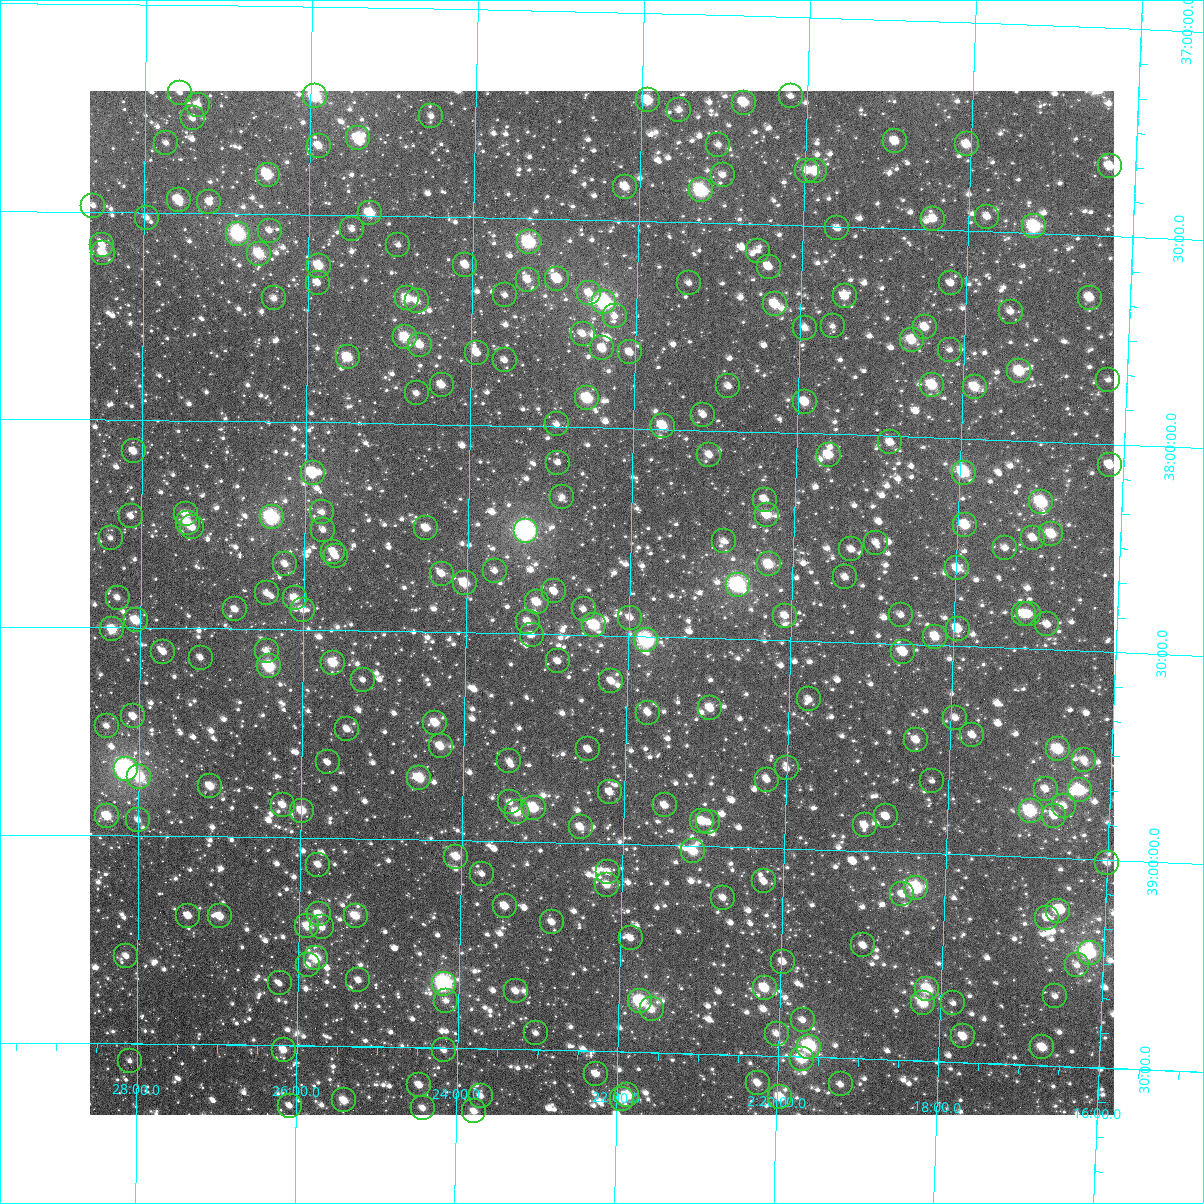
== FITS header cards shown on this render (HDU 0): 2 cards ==
NAXIS1  =                 1024
NAXIS2  =                 1024

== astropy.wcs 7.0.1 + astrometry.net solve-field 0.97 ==
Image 1024 x 1024 px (HDU 0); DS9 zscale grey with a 90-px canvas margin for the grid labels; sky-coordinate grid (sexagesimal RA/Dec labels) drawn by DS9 from the SOLVED WCS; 259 Tycho-2 reference stars matched to detected sources circled (green)
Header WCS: RA---TAN-SIP/DEC--TAN-SIP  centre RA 02:22:20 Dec +38:25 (35.58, +38.42 deg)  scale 8.66 arcsec/px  FOV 147.8' x 147.9'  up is +179 deg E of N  parity flipped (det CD > 0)
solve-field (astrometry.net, Tycho-2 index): VERIFIED the header's WCS against the Tycho-2 star catalogue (verified at 6 index scales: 11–259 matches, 0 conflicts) and refined it, rather than solving blind
Solved WCS: RA---TAN-SIP/DEC--TAN-SIP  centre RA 02:22:20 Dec +38:25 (35.58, +38.42 deg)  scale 8.66 arcsec/px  FOV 147.8' x 147.9'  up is +179 deg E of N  parity flipped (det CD > 0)
The solver's refit moves the header's centre by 0.44 arcsec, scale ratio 1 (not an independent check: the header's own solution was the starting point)
Tycho-2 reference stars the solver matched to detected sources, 259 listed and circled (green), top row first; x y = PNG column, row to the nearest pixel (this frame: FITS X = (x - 90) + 1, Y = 1024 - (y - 91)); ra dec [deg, ICRS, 3 dp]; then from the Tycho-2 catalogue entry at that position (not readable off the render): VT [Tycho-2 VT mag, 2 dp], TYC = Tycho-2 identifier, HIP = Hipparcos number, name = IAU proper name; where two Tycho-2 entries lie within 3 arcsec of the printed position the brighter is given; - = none
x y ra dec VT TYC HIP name
180 93 36.894 +37.212 11.58 2335-1131-1 - -
315 96 36.486 +37.216 8.75 2335-903-1 - -
791 96 35.050 +37.190 11.68 2322-340-1 - -
648 100 35.481 +37.210 9.58 2322-1004-1 - -
744 103 35.191 +37.209 9.81 2322-948-1 - -
198 105 36.839 +37.241 10.95 2335-255-1 - -
679 110 35.386 +37.231 11.21 2322-1762-1 - -
431 116 36.133 +37.260 11.49 2335-1748-1 - -
193 118 36.855 +37.273 11.55 2335-129-1 - -
358 138 36.353 +37.316 9.20 2335-565-1 - -
895 141 34.730 +37.291 10.54 2322-904-1 - -
166 143 36.934 +37.333 11.47 2335-1783-1 - -
967 144 34.512 +37.292 10.61 2322-542-1 - -
718 145 35.264 +37.312 11.60 2322-1048-1 - -
319 146 36.473 +37.335 10.41 2335-1551-1 - -
1110 166 34.079 +37.333 10.41 2322-241-1 - -
807 171 34.994 +37.369 11.14 2322-954-1 - -
815 171 34.969 +37.370 9.91 2322-896-1 - -
268 175 36.626 +37.406 9.28 2335-237-1 - -
723 175 35.249 +37.385 11.48 2322-898-1 - -
625 187 35.543 +37.419 10.26 2322-1440-1 - -
701 190 35.312 +37.423 9.22 2322-388-1 10966 -
179 200 36.895 +37.469 9.55 2335-595-1 - -
209 202 36.801 +37.475 11.14 2335-839-1 - -
93 206 37.154 +37.485 11.38 2335-305-1 - -
370 213 36.314 +37.495 9.49 2335-1607-1 - -
987 217 34.443 +37.465 11.30 2322-624-1 - -
147 218 36.991 +37.513 11.58 2831-784-1 - -
933 219 34.606 +37.474 10.55 2322-1038-1 - -
1034 226 34.300 +37.483 9.23 2322-2168-1 10661 -
837 228 34.896 +37.505 11.12 2830-2481-1 - -
352 229 36.367 +37.534 11.47 2831-524-1 - -
270 231 36.618 +37.541 11.61 2831-1356-1 - -
238 234 36.713 +37.550 8.18 2831-594-1 11397 -
529 242 35.830 +37.558 8.53 2831-2210-1 - -
102 245 37.125 +37.579 10.84 2831-1992-1 - -
398 245 36.227 +37.570 11.49 2831-1640-1 - -
758 251 35.135 +37.564 11.47 2831-1232-1 - -
103 253 37.123 +37.598 10.00 2831-1808-1 - -
259 254 36.649 +37.597 9.41 2831-408-1 - -
465 265 36.022 +37.616 10.60 2831-1336-1 - -
319 266 36.467 +37.623 9.64 2831-1962-1 - -
769 267 35.101 +37.602 10.77 2831-1898-1 - -
557 279 35.742 +37.644 10.06 2831-1732-1 - -
528 280 35.831 +37.648 10.72 2831-688-1 - -
318 283 36.470 +37.664 11.55 2831-182-1 - -
689 283 35.341 +37.647 11.55 2831-1714-1 - -
951 283 34.547 +37.628 11.21 2830-2171-1 - -
589 293 35.645 +37.677 11.25 2831-276-1 - -
505 295 35.900 +37.686 11.71 2831-450-1 - -
845 296 34.867 +37.668 10.79 2830-2464-1 - -
274 298 36.602 +37.704 11.00 2831-1320-1 - -
407 298 36.198 +37.698 9.74 2831-1886-1 - -
1090 298 34.122 +37.650 10.16 2830-1295-1 - -
417 301 36.167 +37.705 11.22 2831-1008-1 - -
604 302 35.598 +37.699 8.10 2831-1050-1 11063 -
775 304 35.078 +37.692 9.82 2831-1762-1 - -
1011 312 34.361 +37.691 11.28 2830-2429-1 - -
615 316 35.565 +37.731 11.48 2831-84-1 - -
833 326 34.901 +37.740 12.53 2830-2427-1 - -
925 327 34.620 +37.736 10.60 2830-2234-1 - -
805 328 34.986 +37.746 11.12 2830-2082-1 - -
583 334 35.661 +37.775 11.15 2831-1648-1 - -
405 337 36.201 +37.791 9.69 2831-606-1 - -
912 340 34.659 +37.767 10.02 2830-2359-1 - -
420 345 36.156 +37.810 10.13 2831-832-1 - -
602 348 35.600 +37.810 10.39 2831-1642-1 - -
950 350 34.542 +37.788 12.05 2830-2274-1 - -
630 352 35.516 +37.817 10.98 2831-714-1 - -
477 353 35.983 +37.826 10.40 2831-1684-1 - -
348 357 36.375 +37.843 9.57 2831-1298-1 - -
505 360 35.897 +37.843 11.66 2831-1536-1 - -
1019 371 34.328 +37.833 9.41 2830-1978-1 - -
1108 380 34.057 +37.846 12.06 2830-1176-1 - -
442 385 36.088 +37.906 10.39 2831-1142-1 - -
932 385 34.592 +37.874 9.70 2830-2026-1 - -
728 386 35.213 +37.892 11.16 2831-1622-1 - -
975 387 34.463 +37.876 10.03 2830-1988-1 - -
417 393 36.163 +37.927 11.42 2831-2122-1 - -
587 398 35.643 +37.930 9.07 2831-2088-1 - -
805 402 34.978 +37.925 10.16 2830-2495-1 - -
703 415 35.287 +37.963 11.09 2831-2010-1 - -
557 424 35.734 +37.995 11.47 2831-956-1 - -
663 426 35.410 +37.992 9.71 2831-1126-1 - -
890 442 34.714 +38.015 10.86 2830-1648-1 - -
134 451 37.025 +38.075 10.68 2831-1072-1 - -
709 455 35.265 +38.059 10.83 2831-370-1 - -
829 455 34.900 +38.051 10.30 2830-1992-1 - -
558 463 35.728 +38.086 11.74 2831-640-1 - -
1110 465 34.041 +38.050 10.44 2830-268-1 - -
313 473 36.476 +38.123 10.69 2831-1262-1 - -
964 473 34.485 +38.082 9.17 2830-1962-1 10711 -
562 497 35.712 +38.169 11.55 2831-2032-1 - -
765 500 35.092 +38.163 10.97 2831-100-1 - -
1041 502 34.246 +38.146 8.89 2830-2437-1 10643 -
322 512 36.446 +38.216 11.55 2831-330-1 - -
186 514 36.864 +38.225 10.62 2831-580-1 - -
767 515 35.084 +38.199 10.11 2831-786-1 - -
131 516 37.031 +38.232 11.41 2831-72-1 - -
272 517 36.601 +38.231 8.09 2831-384-1 11366 -
188 523 36.857 +38.246 9.91 2831-176-1 - -
965 525 34.477 +38.208 9.70 2830-1486-1 - -
192 527 36.843 +38.257 11.32 2831-38-1 - -
426 528 36.127 +38.250 10.40 2831-144-1 - -
323 530 36.442 +38.259 11.76 2831-298-1 - -
526 531 35.822 +38.253 7.11 2831-332-1 11135 -
1051 534 34.212 +38.222 9.85 2830-2439-1 - -
111 538 37.093 +38.284 11.55 2831-4-1 - -
1033 538 34.268 +38.233 10.82 2830-1642-1 - -
724 541 35.214 +38.265 11.51 2831-1228-1 - -
876 543 34.747 +38.258 11.29 2830-1476-1 - -
1005 548 34.352 +38.260 11.26 2830-2217-1 - -
851 549 34.823 +38.276 11.45 2830-1876-1 - -
333 552 36.410 +38.311 10.75 2831-278-1 - -
336 556 36.403 +38.321 11.00 2831-2126-1 - -
285 564 36.557 +38.342 11.09 2831-1586-1 - -
769 564 35.074 +38.318 9.81 2831-2058-1 - -
957 568 34.496 +38.313 10.34 2830-2343-1 - -
495 571 35.913 +38.350 12.02 2831-60-1 - -
442 574 36.077 +38.360 10.86 2831-44-1 - -
845 577 34.839 +38.343 11.11 2830-1638-1 - -
465 583 36.005 +38.381 9.96 2831-1240-1 - -
738 585 35.166 +38.370 7.95 2831-1814-1 - -
554 591 35.730 +38.397 10.74 2831-2524-1 - -
267 593 36.612 +38.414 11.20 2831-2448-1 - -
118 598 37.071 +38.428 11.89 2831-2374-1 - -
295 598 36.525 +38.425 9.96 2831-2395-1 - -
537 602 35.782 +38.423 10.18 2831-2387-1 - -
235 609 36.709 +38.453 11.17 2831-2352-1 - -
584 609 35.639 +38.438 11.54 2831-2382-1 - -
303 610 36.500 +38.452 11.04 2831-2261-1 - -
1024 614 34.286 +38.417 10.23 2830-1536-1 - -
1029 614 34.271 +38.416 10.98 2830-2488-1 - -
901 615 34.664 +38.429 11.45 2830-2324-1 - -
785 616 35.019 +38.440 11.09 2831-2376-1 - -
630 618 35.495 +38.455 11.36 2831-2257-1 - -
136 620 37.014 +38.482 9.62 2831-2053-1 - -
528 622 35.808 +38.471 10.60 2831-2165-1 - -
1047 624 34.214 +38.440 11.36 2830-2107-1 - -
594 625 35.604 +38.475 9.41 2831-2236-1 - -
112 629 37.085 +38.504 9.68 2831-2224-1 - -
958 629 34.488 +38.458 10.18 2830-2151-1 - -
532 635 35.795 +38.503 11.51 2831-2211-1 - -
935 637 34.556 +38.479 10.12 2830-2160-1 - -
646 640 35.444 +38.508 8.23 2831-2241-1 11004 -
267 651 36.611 +38.553 11.36 2831-1977-1 - -
163 652 36.928 +38.557 10.96 2831-1425-1 - -
903 652 34.653 +38.518 10.52 2830-1506-1 - -
201 658 36.814 +38.570 11.27 2831-1699-1 - -
558 661 35.715 +38.564 11.59 2831-1497-1 - -
333 663 36.405 +38.578 9.70 2831-1525-1 - -
269 666 36.603 +38.590 8.84 2831-2359-1 - -
363 680 36.312 +38.619 12.09 2831-1677-1 - -
611 681 35.548 +38.609 11.10 2831-1251-1 - -
809 699 34.938 +38.640 11.24 2830-2010-1 - -
710 708 35.241 +38.668 10.71 2831-2003-1 - -
648 713 35.432 +38.683 10.84 2831-1101-1 - -
133 716 37.019 +38.713 10.91 2831-2217-1 - -
955 718 34.486 +38.672 11.10 2830-1604-1 - -
435 723 36.087 +38.718 10.13 2831-101-1 - -
107 726 37.101 +38.737 11.35 2831-959-1 - -
347 729 36.358 +38.738 11.56 2831-2145-1 - -
972 735 34.431 +38.712 11.36 2830-2436-1 - -
916 740 34.604 +38.729 10.56 2830-1574-1 - -
441 746 36.070 +38.775 10.41 2831-1673-1 - -
588 749 35.615 +38.775 11.36 2831-1253-1 - -
1058 749 34.165 +38.739 9.37 2830-979-1 - -
1084 760 34.084 +38.761 11.37 2830-547-1 - -
509 761 35.857 +38.808 11.36 2831-2511-1 - -
328 762 36.417 +38.818 11.56 2831-893-1 - -
787 768 34.999 +38.808 11.74 2830-1655-1 - -
126 769 37.042 +38.841 7.07 2831-1235-1 11485 -
139 777 36.998 +38.859 9.11 2831-479-1 11472 -
419 778 36.134 +38.852 9.49 2831-735-1 - -
767 780 35.059 +38.837 11.46 2831-1047-1 - -
932 781 34.550 +38.826 12.47 2830-1831-1 - -
210 786 36.779 +38.879 10.20 2831-2007-1 - -
1046 789 34.199 +38.835 11.03 2830-645-1 - -
1080 790 34.093 +38.836 9.14 2830-947-1 - -
610 792 35.544 +38.876 11.62 2831-681-1 - -
510 802 35.852 +38.907 11.42 2831-1555-1 - -
283 805 36.554 +38.922 10.86 2831-2350-1 - -
665 805 35.373 +38.905 10.64 2831-1267-1 - -
1064 806 34.141 +38.875 11.17 2830-173-1 - -
534 808 35.778 +38.919 9.55 2831-2129-1 - -
302 811 36.496 +38.935 9.83 2831-537-1 - -
1031 811 34.243 +38.890 8.77 2830-1653-1 - -
517 812 35.830 +38.930 9.78 2831-1141-1 - -
107 816 37.097 +38.954 9.80 2831-1001-1 - -
886 816 34.689 +38.915 10.92 2830-1837-1 - -
1054 816 34.169 +38.899 10.90 2830-291-1 - -
138 820 37.001 +38.962 11.42 2831-1897-1 - -
702 821 35.256 +38.940 10.76 2831-769-1 - -
708 822 35.238 +38.943 11.49 2831-1313-1 - -
865 825 34.754 +38.938 11.07 2830-1789-1 - -
581 827 35.632 +38.962 10.35 2831-379-1 - -
693 851 35.282 +39.013 9.72 2831-2370-1 - -
456 857 36.015 +39.040 10.21 2831-2409-1 - -
1107 863 33.999 +39.006 11.23 2830-199-1 - -
318 865 36.443 +39.065 10.79 2831-337-1 - -
608 872 35.544 +39.068 11.14 2831-1809-1 - -
482 874 35.934 +39.080 11.59 2831-1341-1 - -
764 881 35.060 +39.081 11.63 2831-1399-1 - -
607 885 35.546 +39.100 10.52 2831-1709-1 - -
916 888 34.588 +39.085 8.54 2830-1735-1 10755 -
902 894 34.631 +39.101 11.33 2830-1967-1 - -
723 898 35.185 +39.123 11.35 2831-1475-1 - -
505 906 35.861 +39.157 10.46 2831-1171-1 - -
1058 911 34.146 +39.127 10.06 2830-205-1 - -
319 914 36.438 +39.184 10.33 2831-57-1 - -
188 916 36.843 +39.191 10.98 2831-1629-1 - -
220 916 36.745 +39.192 10.21 2831-1599-1 - -
356 916 36.323 +39.187 10.18 2831-927-1 - -
1047 918 34.178 +39.145 10.83 2830-39-1 - -
552 922 35.713 +39.193 11.37 2831-2135-1 - -
307 926 36.473 +39.214 10.24 2831-2414-1 - -
322 927 36.428 +39.215 11.04 2831-2428-1 - -
631 938 35.469 +39.227 11.23 2831-461-1 - -
863 945 34.746 +39.228 11.14 2830-1557-1 - -
1090 953 34.043 +39.225 8.37 2830-89-1 10580 -
126 956 37.035 +39.289 11.14 2831-1467-1 - -
316 958 36.444 +39.290 9.40 2831-607-1 11327 -
783 962 34.994 +39.273 11.24 2830-1767-1 - -
308 965 36.470 +39.307 11.08 2831-727-1 - -
1077 965 34.081 +39.256 11.51 2830-707-1 - -
358 980 36.312 +39.341 11.06 2831-467-1 - -
280 983 36.557 +39.352 11.43 2831-1367-1 - -
444 984 36.045 +39.346 7.80 2831-699-1 11195 -
765 988 35.048 +39.337 9.70 2831-929-1 - -
927 989 34.542 +39.328 9.30 2830-1585-1 10735 -
516 991 35.822 +39.361 10.96 2831-1207-1 - -
1055 996 34.144 +39.333 11.93 2830-687-1 - -
446 1001 36.038 +39.387 12.17 2835-1522-1 - -
640 1001 35.434 +39.378 9.02 2835-2335-1 10999 -
923 1003 34.553 +39.362 9.71 2830-1507-1 - -
953 1003 34.460 +39.359 11.96 2830-1517-1 - -
652 1009 35.398 +39.396 10.35 2835-2364-1 - -
803 1020 34.927 +39.412 11.50 2834-2307-1 - -
536 1033 35.757 +39.460 11.65 2835-790-1 - -
777 1034 35.007 +39.446 11.14 2835-1056-1 - -
963 1036 34.426 +39.438 10.33 2834-2289-1 - -
809 1047 34.904 +39.475 8.34 2834-302-1 10847 -
1042 1047 34.178 +39.457 10.00 2834-2230-1 - -
284 1050 36.542 +39.512 10.86 2835-1636-1 - -
444 1050 36.041 +39.506 11.56 2835-1051-1 - -
802 1059 34.925 +39.506 9.53 2834-260-1 - -
130 1061 37.021 +39.542 11.90 2835-1492-1 - -
596 1074 35.566 +39.555 11.21 2835-1099-1 - -
758 1083 35.060 +39.566 10.88 2835-1092-1 - -
841 1084 34.802 +39.564 11.76 2834-191-1 - -
419 1085 36.117 +39.591 10.98 2835-720-1 - -
627 1095 35.467 +39.605 9.70 2835-1129-1 - -
481 1096 35.924 +39.614 11.21 2835-1034-1 - -
780 1097 34.989 +39.599 9.94 2834-83-1 - -
622 1099 35.482 +39.615 10.62 2835-872-1 - -
344 1100 36.351 +39.631 10.26 2835-501-1 - -
290 1106 36.520 +39.645 11.35 2835-1353-1 - -
423 1108 36.104 +39.646 11.05 2835-1277-1 - -
474 1111 35.943 +39.652 10.71 2835-1214-1 - -